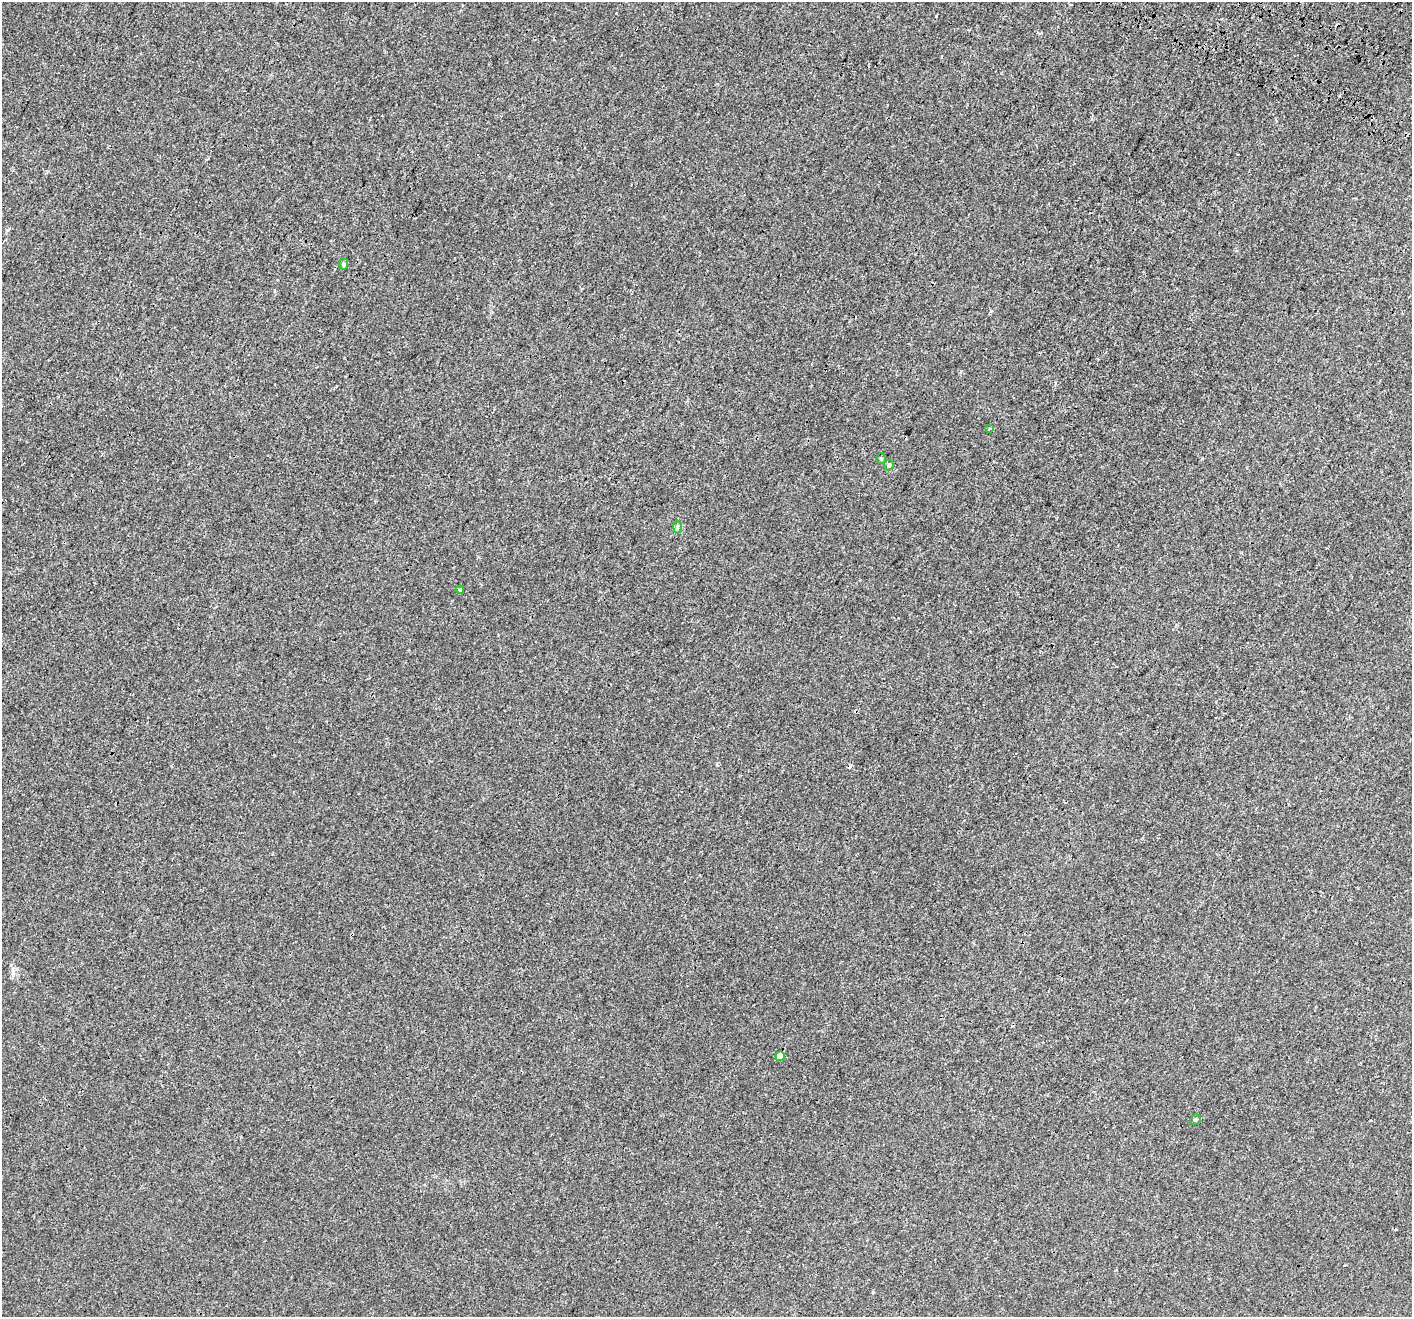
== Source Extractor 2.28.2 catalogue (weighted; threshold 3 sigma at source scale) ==
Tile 10 of 4 x 4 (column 2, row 3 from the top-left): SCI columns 1479-2888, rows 1695-3009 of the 5769 x 5954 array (HDU 1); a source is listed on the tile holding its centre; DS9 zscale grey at full resolution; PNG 1414 x 1319 px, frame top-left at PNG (2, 2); each listed source drawn as its Kron ellipse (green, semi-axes under 4 px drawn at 4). Shown black and unused: <1% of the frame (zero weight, under 3 of 4 exposures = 6% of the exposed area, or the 3 px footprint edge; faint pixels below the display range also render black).
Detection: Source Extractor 2.28.2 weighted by HDU 2 'WHT'; one run over the whole footprint, this tile lists its part. Background 1.16e-04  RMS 0.0016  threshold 0.00729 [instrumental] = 3 sigma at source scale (4.5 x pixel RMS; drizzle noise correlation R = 1.50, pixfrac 1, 0.0396/0.0396 arcsec/px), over >= 5 px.
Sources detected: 10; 2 cosmic-ray / hot-pixel residue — neither listed nor drawn; the other 8 listed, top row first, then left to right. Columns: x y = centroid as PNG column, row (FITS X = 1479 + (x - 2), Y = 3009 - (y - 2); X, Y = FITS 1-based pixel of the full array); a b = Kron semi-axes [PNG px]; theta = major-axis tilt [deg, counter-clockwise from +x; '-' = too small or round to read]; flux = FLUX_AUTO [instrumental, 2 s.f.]
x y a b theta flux
343 264 5 5 - 0.34
989 429 3 3 - 0.15
881 458 5 4 - 0.21
889 465 5 5 - 0.24
677 527 6 4 88 0.25
460 590 4 3 - 0.21
780 1056 5 4 - 1.9
1195 1120 5 5 - 0.32